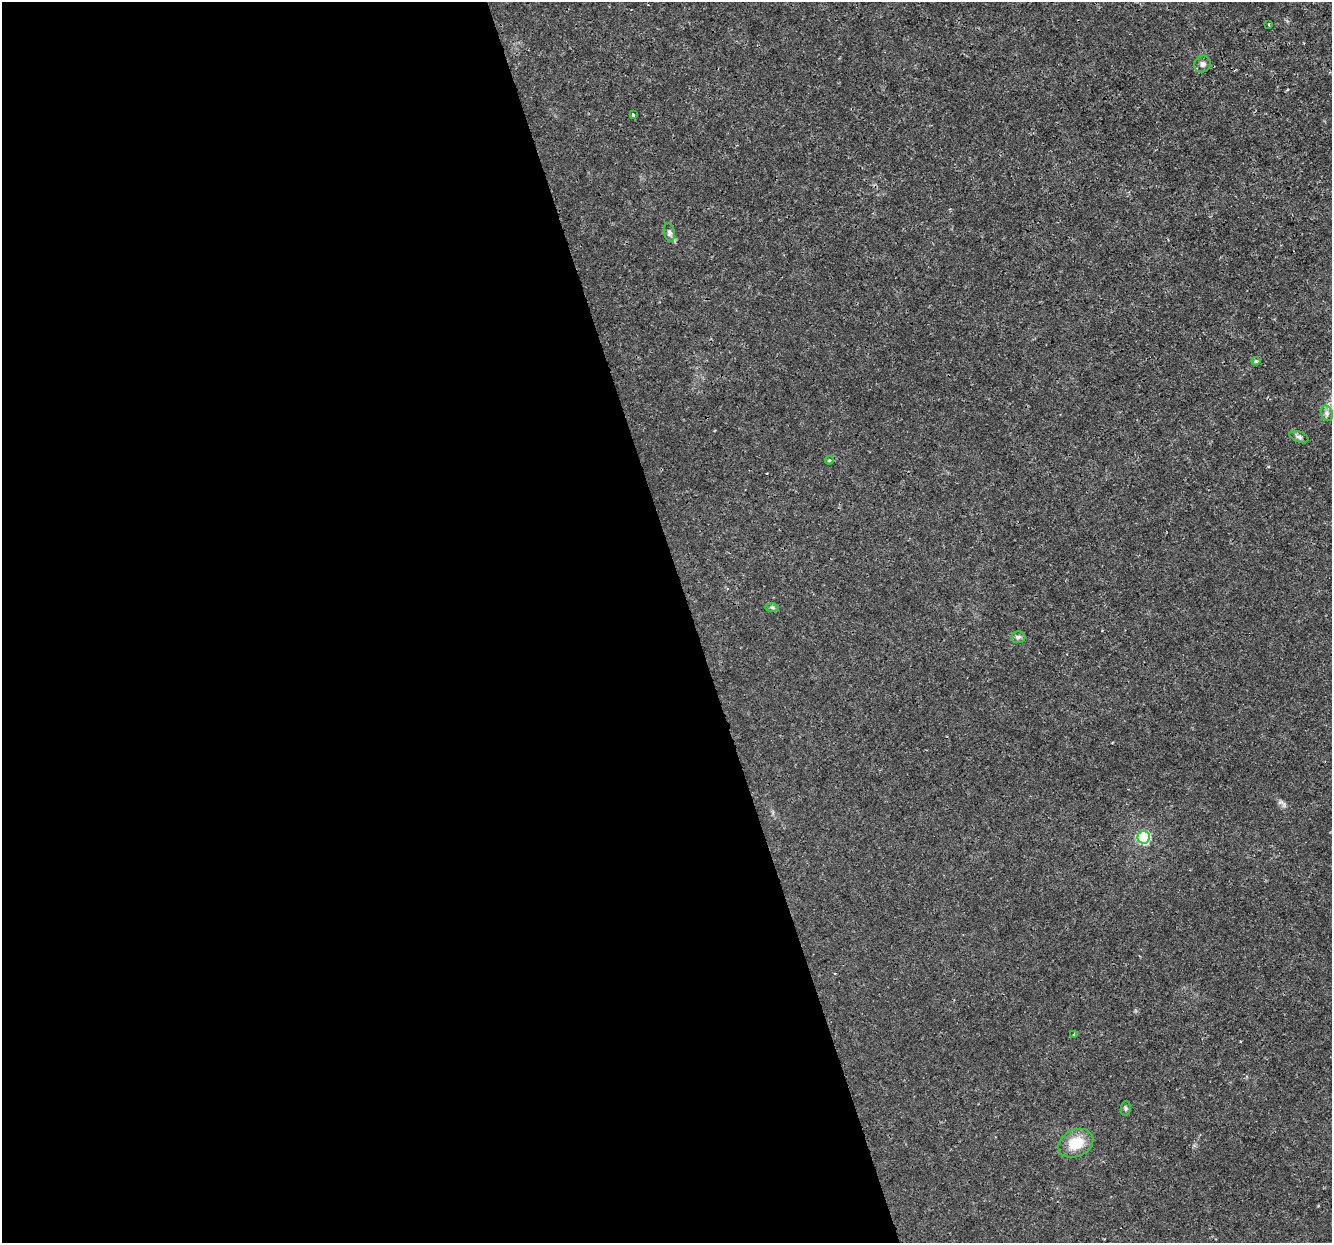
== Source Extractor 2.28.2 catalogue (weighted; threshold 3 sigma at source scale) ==
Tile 9 of 4 x 4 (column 1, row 3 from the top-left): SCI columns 1-1330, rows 1302-2542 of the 5320 x 5137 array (HDU 1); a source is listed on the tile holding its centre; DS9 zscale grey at full resolution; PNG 1334 x 1245 px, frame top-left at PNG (2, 2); each listed source drawn as its Kron ellipse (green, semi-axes under 4 px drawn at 4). Shown black and unused: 52% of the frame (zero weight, under 3 of 4 exposures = <1% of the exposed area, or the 3 px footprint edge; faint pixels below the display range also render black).
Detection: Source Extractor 2.28.2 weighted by HDU 2 'WHT'; one run over the whole footprint, this tile lists its part. Background 0.00347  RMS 8.4e-04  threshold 0.00379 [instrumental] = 3 sigma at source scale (4.5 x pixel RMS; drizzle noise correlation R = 1.50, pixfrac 1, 0.0396/0.0396 arcsec/px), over >= 5 px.
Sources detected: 14; all 14 listed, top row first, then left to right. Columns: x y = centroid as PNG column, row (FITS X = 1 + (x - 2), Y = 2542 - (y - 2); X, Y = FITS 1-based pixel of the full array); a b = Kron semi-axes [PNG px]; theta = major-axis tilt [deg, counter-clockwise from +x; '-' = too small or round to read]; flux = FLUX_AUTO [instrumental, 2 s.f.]
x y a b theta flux
1269 25 3 2 - 0.061
1202 64 9 8 - 0.32
633 115 3 3 - 0.26
669 232 9 5 -76 0.24
1256 361 4 3 - 0.18
1327 413 8 6 -70 0.25
1299 437 10 5 -19 0.21
829 460 4 4 - 0.11
772 607 6 4 -1 0.14
1018 637 7 6 - 0.22
1143 837 6 6 - 12
1074 1035 4 4 - 0.1
1126 1108 7 5 85 0.15
1076 1143 18 13 25 2.2